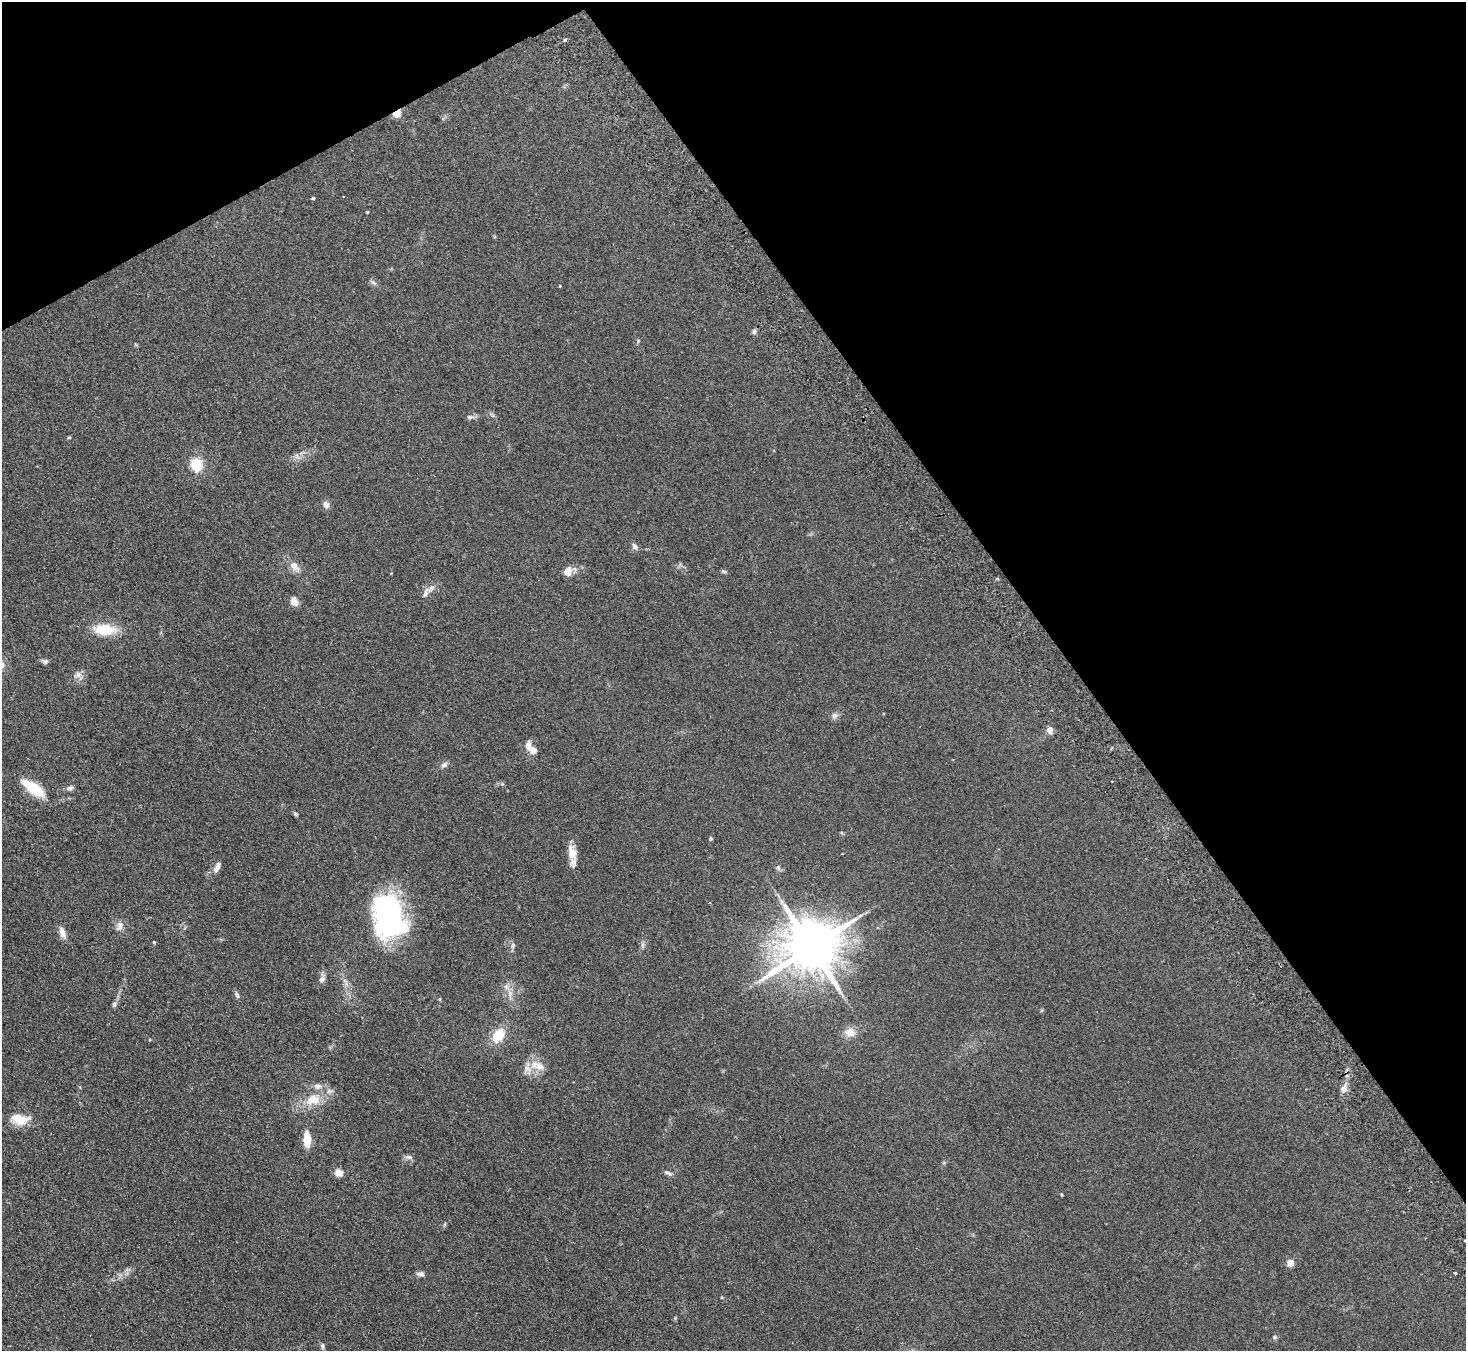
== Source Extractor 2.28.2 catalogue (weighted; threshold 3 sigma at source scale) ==
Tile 3 of 4 x 4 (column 3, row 1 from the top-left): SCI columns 2981-4444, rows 4240-5588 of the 5958 x 5920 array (HDU 1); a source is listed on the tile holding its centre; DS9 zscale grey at full resolution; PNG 1468 x 1353 px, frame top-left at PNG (2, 2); no overlay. Shown black and unused: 32% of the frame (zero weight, under 2 of 3 exposures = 3% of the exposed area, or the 3 px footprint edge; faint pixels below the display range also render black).
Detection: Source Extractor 2.28.2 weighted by HDU 2 'WHT'; one run over the whole footprint, this tile lists its part. Background 0.153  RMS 0.013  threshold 0.0573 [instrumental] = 3 sigma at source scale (4.5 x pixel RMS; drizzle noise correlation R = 1.50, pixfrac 1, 0.05/0.05 arcsec/px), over >= 5 px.
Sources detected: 68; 1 inside a brighter object's white glare — not listed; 7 inside a brighter listed object's ellipse — not listed separately; the other 60 listed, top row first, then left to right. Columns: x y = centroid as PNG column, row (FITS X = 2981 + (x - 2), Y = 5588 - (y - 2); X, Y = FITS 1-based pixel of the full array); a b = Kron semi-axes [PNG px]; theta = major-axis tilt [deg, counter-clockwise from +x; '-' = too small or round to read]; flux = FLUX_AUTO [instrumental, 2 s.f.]
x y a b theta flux
565 39 3 3 - 17
397 113 6 4 37 46
313 198 3 3 - 3.8
367 212 3 3 - 1.1
373 282 8 4 -44 2.5
559 286 3 3 - 1.5
754 332 7 5 84 3.1
470 417 10 5 2 3.5
69 437 5 3 - 1.1
196 465 10 9 - 37
326 505 9 7 -68 5.4
635 546 9 6 -54 4.1
294 566 12 8 -51 11
567 571 10 9 - 9.7
723 571 8 3 -19 1.7
391 573 3 2 - 1.7
431 588 15 7 38 6.2
294 601 10 9 - 8.3
105 629 25 12 -3 34
45 662 8 6 23 2.9
78 675 12 8 15 6
834 716 8 8 - 4.1
1050 730 5 4 - 14
528 745 13 8 86 6.7
444 765 9 7 32 4
33 788 30 11 -36 37
70 788 10 6 25 3.8
296 814 7 4 -27 1.8
710 839 7 3 71 1.5
572 853 18 10 -81 14
217 867 15 6 64 6.1
778 867 7 6 - 2.7
390 920 49 33 -63 200
120 926 15 8 65 6.6
62 933 15 7 -69 7.9
154 942 3 3 - 1.3
513 945 8 6 78 3.1
811 947 16 14 31 7100
322 979 9 7 42 4.2
510 993 9 6 -71 5.4
237 995 8 5 -66 2.9
114 1004 8 6 72 2.9
850 1032 12 11 - 11
498 1035 15 10 59 27
538 1066 21 10 -18 14
1344 1088 11 7 63 6.9
316 1100 18 13 -53 18
20 1119 22 13 -8 23
307 1139 17 8 -88 18
409 1157 11 6 0 3.7
339 1173 9 8 - 8.2
667 1173 12 4 -21 3.1
1061 1194 4 3 - 1.2
1465 1240 3 3 - 2
1290 1262 5 4 - 23
127 1270 7 4 -17 2.3
1455 1273 3 2 - 2.1
420 1274 9 6 -4 4.1
1274 1337 6 5 - 1.9
323 1346 8 4 -82 2.2
Overlapping masked pixels (flux is a lower limit): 1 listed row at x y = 397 113
Isophote crosses this tile's border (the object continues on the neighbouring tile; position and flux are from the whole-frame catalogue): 1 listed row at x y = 1465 1240